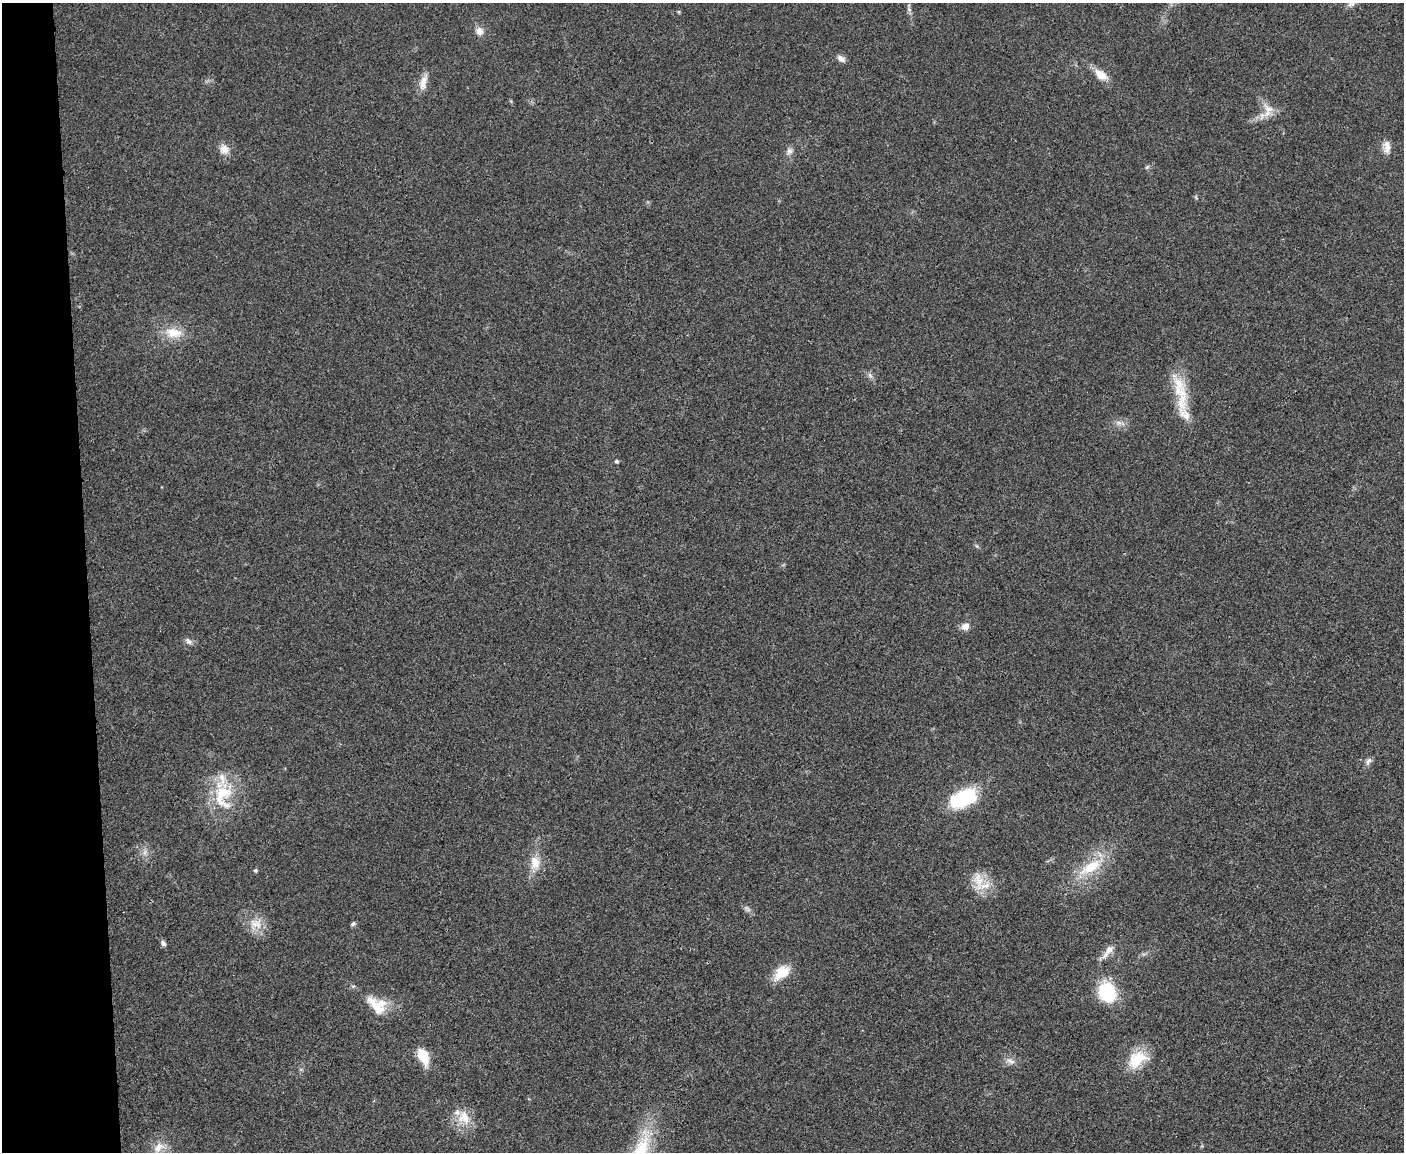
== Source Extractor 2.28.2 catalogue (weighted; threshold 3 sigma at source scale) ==
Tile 4 of 3 x 4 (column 1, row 2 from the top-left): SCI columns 133-1534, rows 2300-3449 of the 4577 x 4598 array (HDU 1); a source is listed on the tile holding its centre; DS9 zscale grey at full resolution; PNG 1406 x 1154 px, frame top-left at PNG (2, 3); no overlay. Shown black and unused: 6% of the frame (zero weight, under 3 of 4 exposures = <1% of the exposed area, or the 3 px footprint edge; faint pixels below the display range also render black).
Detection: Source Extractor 2.28.2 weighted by HDU 2 'WHT'; one run over the whole footprint, this tile lists its part. Background 0.0189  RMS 0.0043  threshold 0.0195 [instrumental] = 3 sigma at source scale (4.5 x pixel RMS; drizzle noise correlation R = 1.50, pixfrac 1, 0.05/0.05 arcsec/px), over >= 5 px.
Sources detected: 41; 3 inside a brighter listed object's ellipse — not listed separately; the other 38 listed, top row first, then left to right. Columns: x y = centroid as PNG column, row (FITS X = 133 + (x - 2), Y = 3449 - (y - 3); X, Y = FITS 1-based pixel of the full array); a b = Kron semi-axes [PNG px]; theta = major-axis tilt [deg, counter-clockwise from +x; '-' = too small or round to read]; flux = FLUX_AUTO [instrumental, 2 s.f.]
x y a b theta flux
1351 4 11 6 29 1.5
909 9 6 5 - 0.92
479 31 9 9 - 2.8
841 58 11 6 -35 1.9
1101 75 19 11 -32 5.2
423 84 16 9 -82 3.8
1268 110 22 13 -85 5.6
1387 147 16 9 -89 3.2
224 149 13 12 - 3.4
789 151 8 7 - 1.6
1147 167 7 4 45 0.66
173 333 24 13 -6 8.4
870 375 8 5 -46 1.1
1184 414 64 14 -73 14
1119 423 7 4 -19 1.2
617 461 4 4 - 0.71
965 626 10 8 26 2.7
188 641 10 6 -49 1.4
1368 761 11 6 53 1.4
223 795 41 26 86 22
963 798 26 14 24 32
145 852 7 4 71 1.2
535 863 18 12 -86 6.3
1091 867 36 13 31 15
255 870 4 4 - 0.72
979 882 25 10 -87 6.6
256 924 19 13 -19 6.4
353 924 7 5 45 0.9
163 943 8 6 -63 1.2
1108 951 24 8 57 3.5
781 973 24 14 41 8.2
1107 992 18 15 -69 25
376 1006 31 13 -48 9.1
423 1056 17 8 -63 13
1137 1059 28 18 39 12
1011 1061 13 6 -19 2
464 1117 21 16 -66 8
158 1147 18 11 38 5.1
Isophote crosses this tile's border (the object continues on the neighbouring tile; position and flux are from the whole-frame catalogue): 1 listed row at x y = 1351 4